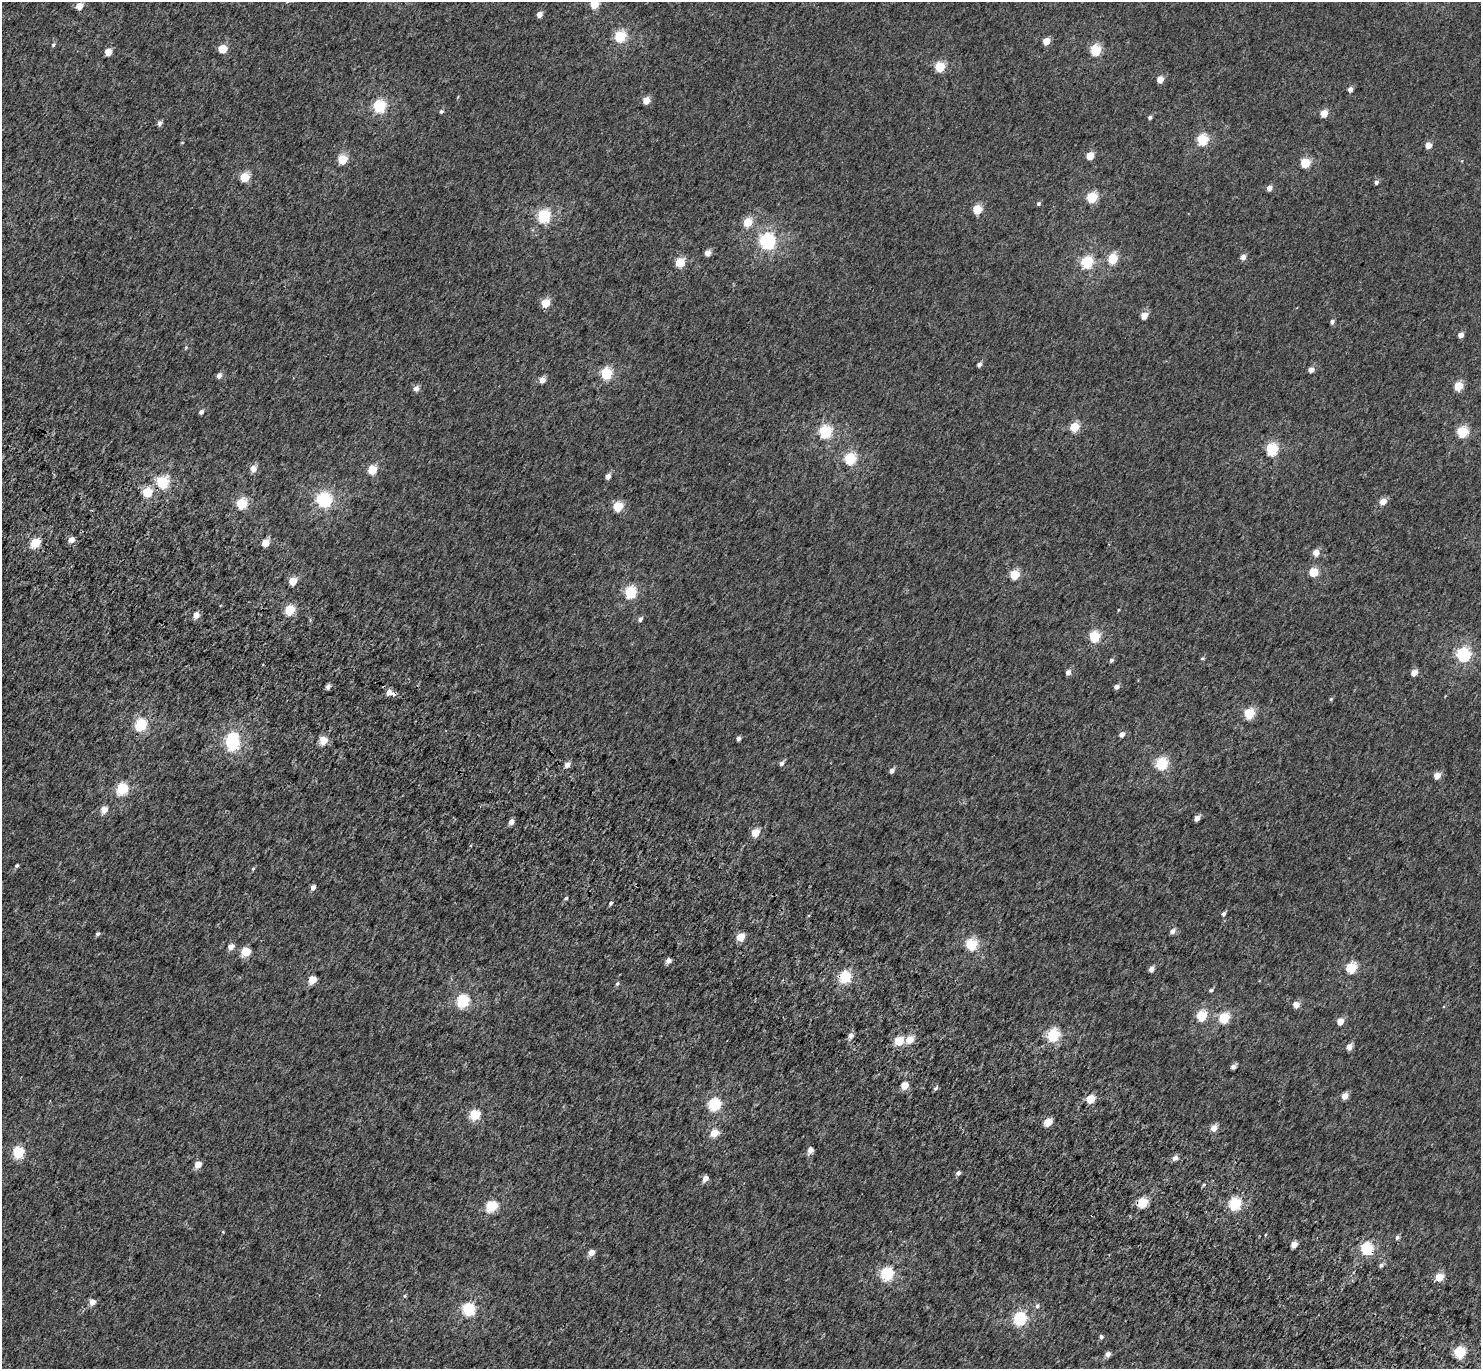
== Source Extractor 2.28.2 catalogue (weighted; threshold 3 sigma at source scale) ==
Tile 6 of 4 x 4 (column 2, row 2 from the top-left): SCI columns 1581-3059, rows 3118-4484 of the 6113 x 6171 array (HDU 1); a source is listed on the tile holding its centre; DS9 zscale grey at full resolution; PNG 1483 x 1371 px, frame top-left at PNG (2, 2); no overlay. Shown black and unused: <1% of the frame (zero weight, under 3 of 5 exposures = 6% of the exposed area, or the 3 px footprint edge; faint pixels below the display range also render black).
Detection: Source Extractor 2.28.2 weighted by HDU 2 'WHT'; one run over the whole footprint, this tile lists its part. Background 0.00263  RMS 0.0031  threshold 0.0141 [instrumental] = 3 sigma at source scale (4.5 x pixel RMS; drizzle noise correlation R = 1.50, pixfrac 1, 0.0396/0.0396 arcsec/px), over >= 5 px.
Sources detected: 169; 1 inside a brighter object's white glare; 1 cosmic-ray / hot-pixel residue — not listed; the other 167 listed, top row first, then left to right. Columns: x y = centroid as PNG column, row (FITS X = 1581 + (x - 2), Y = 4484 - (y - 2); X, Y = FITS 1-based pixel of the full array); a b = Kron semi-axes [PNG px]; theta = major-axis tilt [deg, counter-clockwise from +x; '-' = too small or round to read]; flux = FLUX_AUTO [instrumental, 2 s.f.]
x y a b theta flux
594 4 5 5 - 9.1
79 6 5 5 - 3.9
539 15 5 5 - 1.9
620 36 6 5 - 26
1046 41 5 4 - 5.1
53 45 5 4 - 0.5
223 49 5 5 - 9.1
1096 50 5 5 - 21
108 52 5 5 - 4.4
940 67 5 5 - 15
1160 79 5 4 - 3.7
1350 89 4 4 - 1.7
646 100 5 5 - 3.6
379 106 6 6 - 32
441 111 5 4 - 0.61
1324 113 5 5 - 4.8
1150 117 4 4 - 0.72
160 123 6 5 - 1.1
1202 140 6 5 - 22
182 143 5 3 - 0.2
1428 145 4 4 - 3.3
1090 156 5 5 - 6.4
342 159 5 5 - 13
1305 163 5 5 - 15
244 177 5 5 - 11
1376 182 5 4 - 0.82
1269 188 5 4 - 1.9
1092 197 5 5 - 21
1039 203 5 4 - 0.49
977 209 5 5 - 12
544 216 6 6 - 37
748 222 5 5 - 7.8
767 241 6 6 - 70
708 253 5 5 - 2.4
1243 257 5 4 - 1.9
1113 259 5 5 - 16
1087 262 6 5 - 33
680 263 5 5 - 13
545 303 5 5 - 9.8
1144 315 5 4 - 4.7
1332 322 5 4 - 0.84
1461 335 4 4 - 2.3
186 347 5 4 - 0.31
979 364 4 4 - 1
1311 370 4 4 - 2
606 373 5 5 - 27
219 376 5 5 - 1.5
542 380 5 5 - 2.3
1458 386 5 5 - 10
416 389 5 5 - 1.7
201 412 5 4 - 0.98
1074 427 5 5 - 11
825 432 6 6 - 33
1463 432 5 5 - 23
1272 449 6 5 - 28
850 459 6 5 - 27
253 468 6 5 - 2.7
372 469 5 5 - 11
608 476 5 4 - 1.6
163 482 6 6 - 30
147 492 5 5 - 13
324 500 6 6 - 59
1383 501 5 5 - 3.2
242 504 5 5 - 21
618 506 5 5 - 14
71 540 5 5 - 2.4
35 543 5 5 - 15
265 543 5 4 - 5.5
1316 552 5 5 - 3.3
1313 572 5 5 - 12
1014 575 5 5 - 13
293 581 5 5 - 6.9
630 592 6 5 - 27
290 610 5 5 - 15
1118 610 4 3 - 0.23
196 615 5 5 - 3
640 619 5 4 - 0.92
1095 636 5 5 - 20
1463 654 6 6 - 50
1202 658 5 4 - 0.37
1111 660 6 5 - 0.57
1068 672 5 4 - 1.5
1414 673 5 4 - 3
328 686 5 4 - 1.2
1116 687 4 4 - 1.4
389 692 6 5 - 1.7
1331 699 5 4 - 0.37
1249 713 5 5 - 19
141 724 6 5 - 30
1122 734 4 4 - 1.8
738 739 4 4 - 0.84
323 740 5 5 - 8
232 744 6 6 - 30
781 763 5 5 - 0.96
1162 764 5 5 - 30
567 765 5 5 - 1.8
892 771 5 4 - 1.3
1437 775 5 4 - 3.5
122 789 6 5 - 26
104 810 6 5 - 3.2
1197 818 4 4 - 2.3
511 822 5 4 - 2
755 832 5 5 - 7
17 866 5 4 - 0.5
253 869 5 4 - 0.37
313 888 5 4 - 1.4
566 898 4 4 - 0.56
611 903 5 4 - 0.42
1224 914 5 4 - 0.79
1173 931 6 5 - 1.3
98 934 5 4 - 0.64
740 937 5 5 - 6.9
971 944 5 5 - 22
231 947 6 5 - 2
246 952 5 5 - 12
668 961 5 5 - 1.5
1351 968 5 5 - 20
1151 969 5 4 - 1.8
845 977 6 5 - 27
312 979 5 5 - 5.4
617 984 7 5 61 0.46
1211 990 5 4 - 0.48
463 1001 6 6 - 32
1296 1004 5 4 - 3.1
1202 1016 5 5 - 16
1224 1018 5 5 - 19
1340 1021 5 4 - 4.1
1053 1035 6 5 - 31
850 1036 5 5 - 1.8
910 1040 5 5 - 5
899 1041 5 5 - 11
1349 1047 5 5 - 2.3
1233 1066 4 4 - 1.5
904 1086 5 4 - 5.1
936 1088 5 5 - 0.61
1345 1096 5 4 - 3.4
1090 1099 5 5 - 9.2
715 1104 6 6 - 28
475 1115 5 5 - 19
1048 1122 5 4 - 6.5
1214 1128 5 5 - 3
714 1133 5 5 - 5.8
810 1150 5 4 - 2.4
18 1152 6 6 - 23
1175 1158 5 5 - 1.4
198 1165 5 5 - 3.7
958 1173 5 5 - 0.84
705 1178 5 4 - 2.4
1204 1185 5 3 - 0.36
1142 1203 5 5 - 17
1235 1204 6 5 - 32
492 1206 6 5 - 22
1397 1237 5 5 - 0.66
1294 1244 5 4 - 3.2
1367 1249 6 5 - 32
591 1253 5 5 - 2.7
1381 1265 6 5 - 0.72
887 1274 6 6 - 32
1440 1277 5 5 - 6.7
405 1296 5 4 - 0.35
92 1302 5 5 - 2.7
1037 1306 6 5 - 0.66
469 1309 6 6 - 34
1020 1318 6 6 - 39
1101 1337 5 4 - 0.76
1459 1352 5 5 - 24
1108 1354 5 4 - 1.7
Overlapping masked pixels (flux is a lower limit): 1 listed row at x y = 1367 1249
Isophote crosses this tile's border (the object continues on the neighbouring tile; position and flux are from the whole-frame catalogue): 1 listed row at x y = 594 4